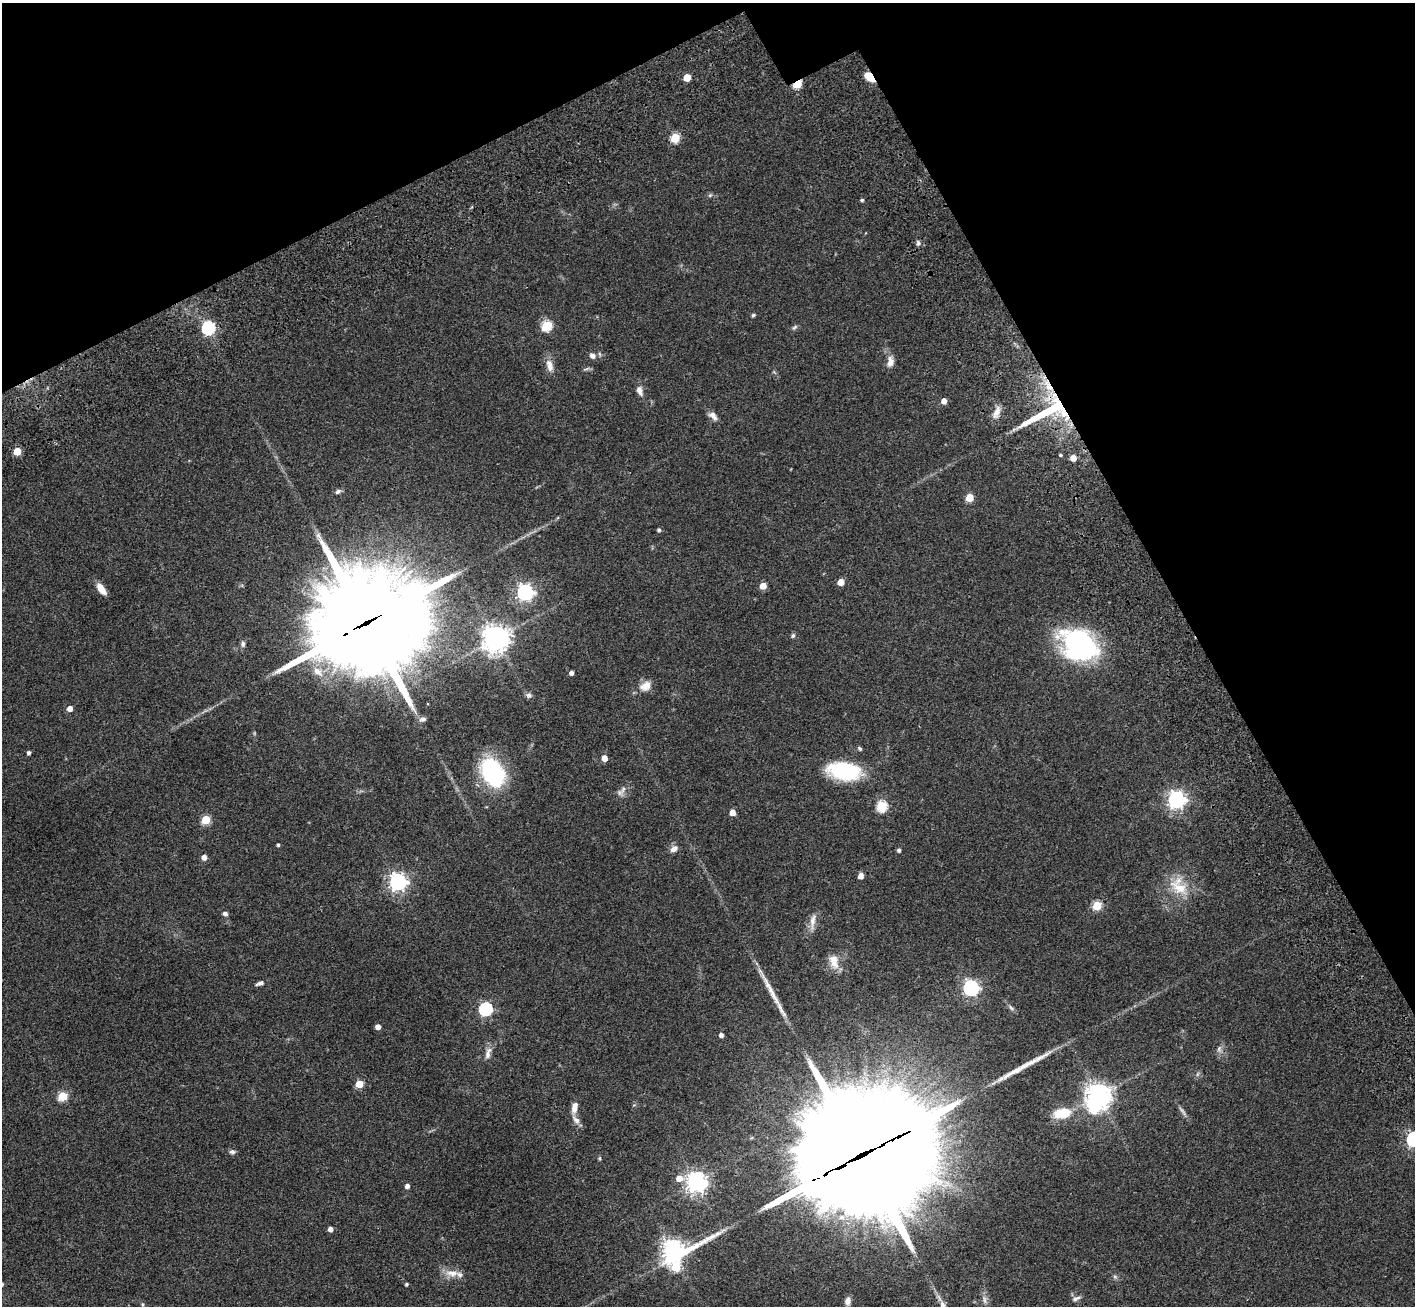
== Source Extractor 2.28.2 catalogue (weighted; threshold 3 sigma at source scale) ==
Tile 3 of 4 x 4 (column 3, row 1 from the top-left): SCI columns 2988-4400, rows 4356-5659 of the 5971 x 5965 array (HDU 1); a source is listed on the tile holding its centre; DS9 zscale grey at full resolution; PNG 1417 x 1308 px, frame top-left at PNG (2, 3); no overlay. Shown black and unused: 24% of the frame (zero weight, under 3 of 4 exposures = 9% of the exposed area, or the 3 px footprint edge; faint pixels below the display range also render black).
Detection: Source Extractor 2.28.2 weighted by HDU 2 'WHT'; one run over the whole footprint, this tile lists its part. Background 0.0324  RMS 0.0051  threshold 0.0228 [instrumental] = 3 sigma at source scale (4.5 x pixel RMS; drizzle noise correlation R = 1.50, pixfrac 1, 0.05/0.05 arcsec/px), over >= 5 px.
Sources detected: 99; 3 inside a brighter object's white glare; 2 long thin detections or spike segments (spike, bleed or trail) — not listed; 1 inside a brighter listed object's ellipse — not listed separately; the other 93 listed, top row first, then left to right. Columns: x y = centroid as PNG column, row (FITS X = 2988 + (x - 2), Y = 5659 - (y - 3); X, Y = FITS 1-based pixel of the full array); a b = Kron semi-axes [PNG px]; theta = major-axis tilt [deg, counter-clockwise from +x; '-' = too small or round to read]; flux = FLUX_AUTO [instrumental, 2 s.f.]
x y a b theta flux
687 77 5 5 - 11
870 77 11 6 -43 7.1
797 84 5 4 - 26
675 138 5 5 - 24
710 195 6 4 18 0.69
862 200 4 3 - 0.86
918 243 6 5 - 1
753 315 5 4 - 0.7
547 326 5 5 - 36
795 327 8 4 28 0.91
208 328 6 6 - 72
592 356 8 7 - 1.9
890 362 13 8 84 3.4
549 365 17 8 -76 3.7
1048 386 22 8 -64 9.2
639 390 12 7 -70 2.6
944 401 4 4 - 3.9
997 412 17 7 65 3.6
1048 412 60 15 26 36
713 416 14 7 -42 2.4
17 451 5 5 - 14
1060 455 4 3 - 0.6
1073 458 5 5 - 5.2
338 491 8 5 34 1.3
969 498 5 5 - 14
659 530 4 4 - 0.92
841 582 5 5 - 6.6
763 586 5 4 - 7.6
101 589 13 7 -53 4.9
525 592 6 6 - 160
367 623 41 32 24 9200
793 636 6 4 68 0.83
496 638 9 9 - 490
243 644 7 6 - 1.3
1077 644 42 28 -20 73
318 672 16 9 -41 5.6
571 673 4 4 - 1.9
645 686 16 11 30 4.6
529 695 8 7 - 1.3
70 709 5 4 - 3.5
423 719 9 6 10 1.4
860 749 5 4 - 0.79
29 753 4 4 - 1.2
604 758 5 4 - 4.7
844 771 29 15 -9 42
493 772 29 19 -61 50
623 789 14 5 60 2
1176 799 7 6 - 200
882 806 5 5 - 36
732 813 4 4 - 4.9
206 820 5 5 - 21
278 845 3 3 - 0.76
674 849 11 7 39 2.4
899 850 4 4 - 1.1
204 857 5 5 - 3
861 876 5 4 - 3.8
398 882 7 6 - 200
1179 888 30 14 -31 12
1097 905 5 5 - 23
225 914 6 5 - 1.2
813 921 22 7 80 3.8
834 961 20 11 -77 6
260 983 10 5 18 1.5
971 988 6 6 - 140
1011 1008 9 4 -54 1.1
486 1009 6 6 - 69
378 1027 4 4 - 3.2
721 1035 4 4 - 1.7
1219 1049 8 6 87 1.5
488 1053 17 7 73 2.8
359 1084 5 5 - 14
62 1096 5 5 - 26
1099 1096 8 7 - 510
574 1107 13 7 80 4.1
1183 1111 16 3 -53 1.6
1062 1113 27 15 9 11
576 1120 13 7 -49 2.7
1414 1139 6 6 - 110
232 1152 7 6 - 1.3
859 1156 53 37 24 21000
600 1158 5 3 - 0.6
679 1178 6 6 - 5
696 1182 7 7 - 310
407 1186 4 4 - 2.1
330 1229 4 4 - 2.4
673 1250 15 7 17 350
676 1267 7 6 - 19
452 1273 21 8 -3 4.7
1115 1277 6 4 -19 0.8
406 1284 3 3 - 0.72
1076 1298 11 5 22 1.5
984 1300 11 4 -79 1.6
848 1301 10 7 78 2.3
Overlapping masked pixels (flux is a lower limit): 6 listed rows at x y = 870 77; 797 84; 1048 386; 1048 412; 367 623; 859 1156
Isophote crosses this tile's border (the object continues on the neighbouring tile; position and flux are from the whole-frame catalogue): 1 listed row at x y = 1414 1139